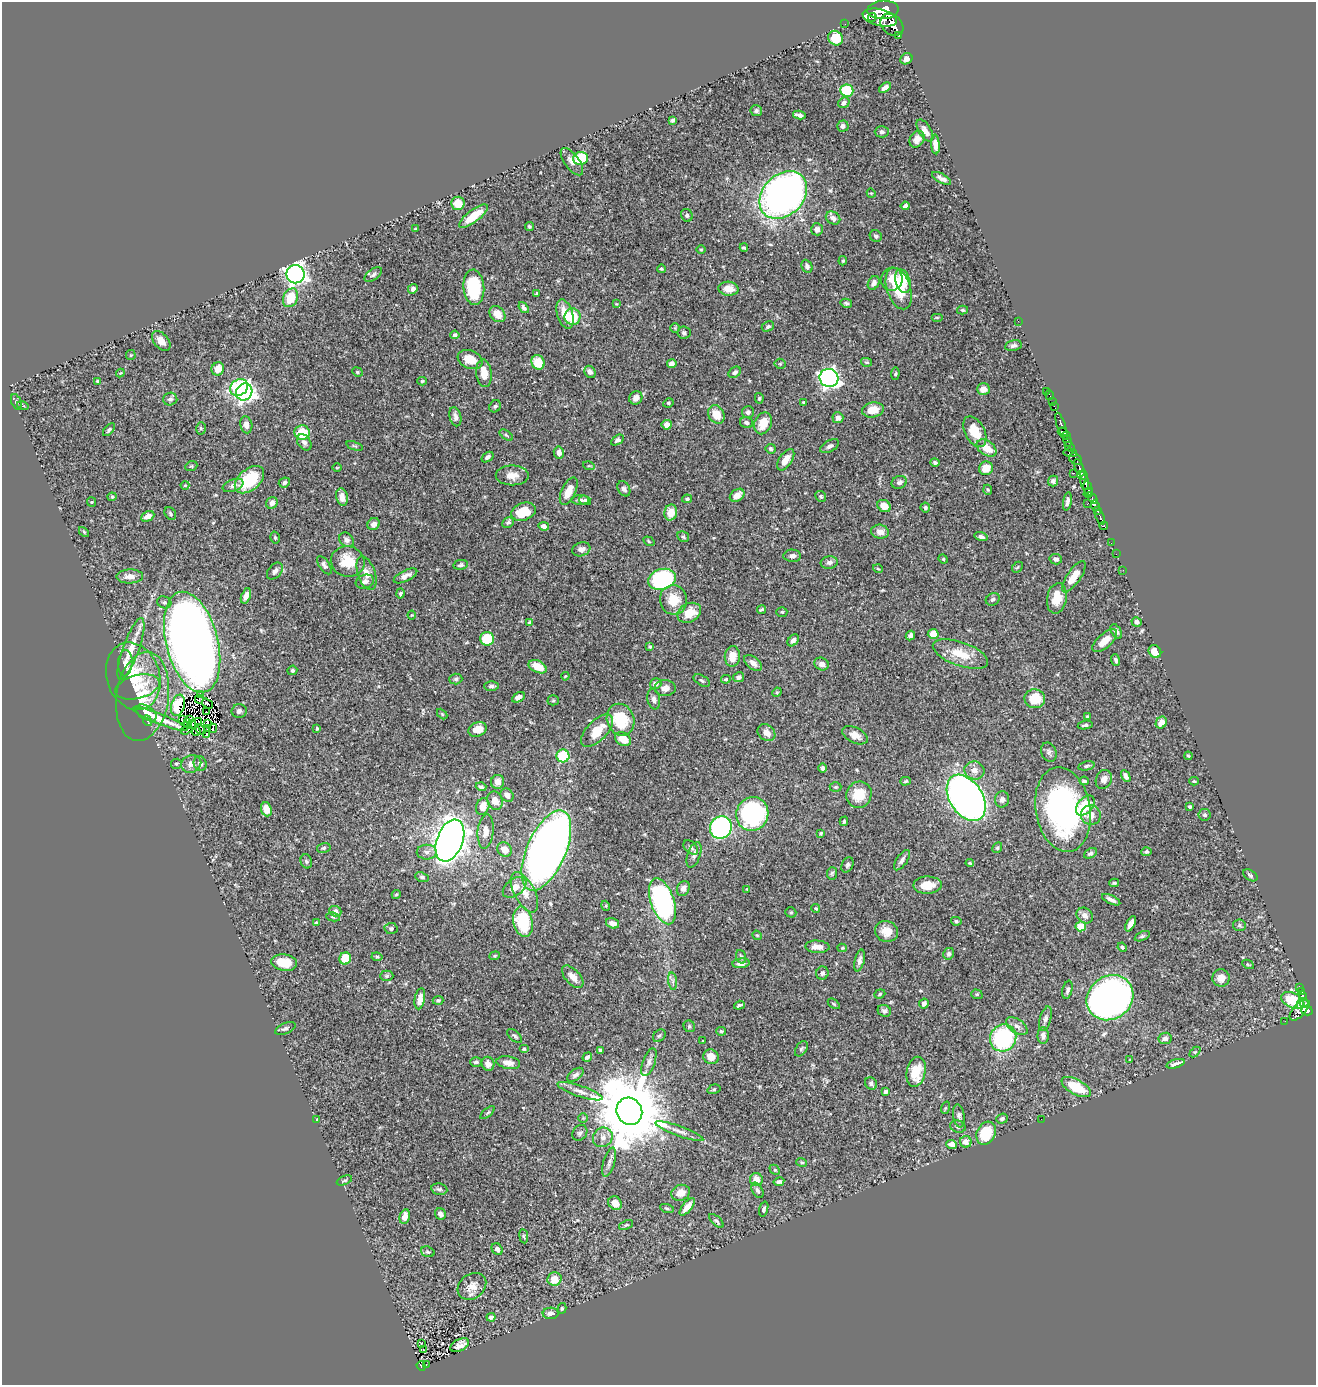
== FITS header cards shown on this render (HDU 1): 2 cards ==
NAXIS1  =                 1314
NAXIS2  =                 1383

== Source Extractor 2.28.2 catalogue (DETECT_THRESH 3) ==
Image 1314 x 1383 px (HDU 1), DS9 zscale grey, 1 PNG px = 1 image px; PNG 1318 x 1387 px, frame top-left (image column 1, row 1383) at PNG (2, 2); each listed source drawn as its Kron ellipse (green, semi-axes under 4 px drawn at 4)
Background 0.483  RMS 0.018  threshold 0.0544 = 3 sigma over >= 5 px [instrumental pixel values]
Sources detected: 466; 2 with non-positive FLUX_AUTO (blend fragments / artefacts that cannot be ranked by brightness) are neither listed nor drawn; the other 464 listed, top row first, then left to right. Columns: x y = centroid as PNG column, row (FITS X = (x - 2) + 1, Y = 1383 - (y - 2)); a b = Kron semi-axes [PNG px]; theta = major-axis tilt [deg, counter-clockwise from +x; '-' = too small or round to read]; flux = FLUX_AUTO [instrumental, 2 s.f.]
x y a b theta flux
883 10 15 9 3 1300
872 17 4 2 - 66
880 17 17 8 -13 750
845 24 2 2 - 2.7
892 25 12 9 -41 850
899 35 3 3 - 22
836 38 8 7 - 25
906 59 6 5 - 5.7
885 88 6 4 34 5.2
847 90 6 6 - 63
844 103 6 5 - 3.9
756 111 6 5 - 2.8
799 115 6 4 -9 4.6
672 120 4 3 - 2
843 126 6 5 - 4.2
925 131 12 6 -58 7.2
882 132 7 5 2 3
917 139 9 7 57 9.1
935 144 10 4 -86 7.8
581 158 7 6 - 52
572 162 16 7 -53 7.3
942 178 10 4 -29 4.9
871 193 5 4 - 1.1
783 195 27 20 45 600
458 203 6 6 - 19
905 206 4 3 - 3.3
687 215 6 5 - 3.2
473 216 17 6 37 26
833 218 7 6 - 5.9
529 226 5 4 - 1.7
415 229 3 3 - 1.1
817 229 6 6 - 5.7
876 236 6 5 - 3.4
744 248 4 3 - 2.5
701 249 5 3 - 1.2
843 261 5 4 - 1.4
807 266 7 5 -65 3.5
661 269 4 3 - 1.6
295 274 9 9 - 650
373 275 10 5 36 3
892 279 11 10 - 18
903 281 12 7 -74 31
874 283 7 5 61 5.6
474 287 18 10 -85 84
413 289 5 4 - 3.9
729 289 10 7 -4 13
899 289 21 12 -71 39
537 293 4 3 - 1.8
291 298 10 7 66 36
846 303 6 4 -13 2.1
616 304 4 2 - 0.84
524 308 6 4 -52 3.4
962 310 5 4 - 1.9
497 314 9 7 -46 16
565 314 15 7 -73 19
572 317 8 8 - 29
937 317 6 4 0 1.4
1018 321 2 2 - 31
768 327 6 5 - 2.3
675 328 5 4 - 1.3
684 333 6 6 - 2.7
455 335 4 4 - 2.7
161 341 11 7 -51 9.8
1013 346 8 5 11 3.3
131 355 5 4 - 1.3
470 359 13 9 -22 20
538 362 7 6 - 25
866 362 5 4 - 1.9
672 364 5 4 - 5.3
780 364 5 5 - 1.6
218 369 7 6 - 14
357 372 5 4 - 1.6
590 372 6 5 - 4.8
735 372 7 5 39 3.1
120 373 4 3 - 1
484 373 14 7 -84 17
895 374 6 4 83 1.6
829 378 9 9 - 440
97 381 3 3 - 1.2
422 381 5 4 - 1.7
239 388 9 7 31 87
983 389 6 6 - 12
1047 391 3 2 - 1.2
244 392 9 7 53 470
1050 395 5 2 - 2.6
636 398 7 6 - 7.7
759 398 5 4 - 1.6
170 399 7 6 - 3.3
16 402 8 5 -69 2.3
1052 402 2 2 - 2
668 403 5 4 - 1.9
803 403 4 3 - 1.5
23 406 6 3 -16 1.4
495 406 6 5 - 2.1
1054 406 3 2 - 3.8
873 410 11 7 10 20
748 412 6 6 - 3.4
716 414 10 7 -57 19
455 417 10 5 -77 4.6
838 418 5 5 - 4.6
746 423 7 5 -12 3.4
763 423 11 8 67 20
246 425 8 6 -79 6.3
667 425 5 5 - 15
1061 426 14 4 -72 230
201 428 6 5 - 1.7
109 430 7 4 46 2.3
975 432 17 9 -62 25
1063 432 5 3 - 220
302 433 7 7 - 33
506 435 7 4 -36 1.8
1066 436 3 2 - 61
617 440 7 4 33 3.3
1067 441 6 3 -75 160
304 442 9 6 -54 4.8
354 446 8 4 -21 1.6
830 446 10 5 29 4.1
1070 447 6 3 -47 48
987 448 11 7 -35 17
771 449 5 5 - 2.2
559 452 6 5 - 6.2
1070 453 7 3 -2 45
487 457 6 4 36 4.2
1075 459 7 5 -31 85
786 460 12 6 56 14
935 462 5 4 - 2.3
191 466 6 4 21 1.7
589 466 6 3 -17 1.3
337 468 4 3 - 0.94
986 468 7 6 - 17
1079 468 9 3 -67 67
1074 473 3 2 - 6.2
512 475 16 10 0 13
1082 475 5 4 - 130
249 480 17 10 40 64
1084 480 10 4 -82 120
1053 481 5 5 - 4.2
899 482 8 6 23 4.7
284 483 6 5 - 2.8
185 485 4 4 - 1.2
233 485 11 6 19 5.6
1088 488 7 4 -75 240
624 489 8 6 -59 3.9
988 490 5 4 - 1.4
569 491 15 7 65 15
1088 493 5 3 - 200
737 495 8 5 35 9.1
821 496 5 5 - 2.3
112 497 4 4 - 1.4
342 497 9 5 -79 7.9
1092 498 6 3 -57 55
687 499 5 4 - 2.1
580 500 9 5 0 4.1
585 500 6 4 -17 2.2
1067 501 9 4 80 3.8
92 502 4 4 - 1.3
272 503 6 5 - 5.7
1087 504 3 2 - 25
884 506 7 5 -35 13
1095 506 5 3 - 120
925 507 5 5 - 2.2
1097 510 3 3 - 120
523 512 13 8 19 39
170 513 7 5 -59 2.3
671 513 8 6 76 17
148 516 7 5 26 8.7
1100 517 8 3 -68 34
508 522 6 5 - 3
374 524 6 5 - 7.7
544 526 5 4 - 6.7
1104 526 4 3 - 19
84 532 6 3 -46 1.4
880 532 9 7 -12 8.4
683 537 6 5 - 2.3
981 537 6 4 -16 4.2
275 538 6 4 -76 2.1
347 540 8 6 -43 3.9
649 541 6 4 -33 1.6
1111 543 2 2 - 2.1
581 549 9 7 18 6.2
1116 554 2 2 - 1.9
792 556 9 6 -1 5.3
943 559 5 4 - 1.6
1056 559 6 5 - 4.5
348 561 17 15 -16 32
829 562 8 6 7 4.3
324 565 10 5 -55 3.8
461 565 7 5 11 2.7
1017 567 6 4 45 1.4
878 569 5 3 - 1.1
1123 570 2 2 - 1.6
275 571 9 6 49 4.7
366 573 17 8 -71 9.6
130 576 13 7 2 8.5
405 576 13 5 26 7.3
1074 577 18 6 56 20
662 579 14 10 19 210
365 582 9 7 21 5.4
400 593 5 4 - 2
246 596 8 4 69 7.7
1057 598 15 9 79 22
993 599 7 6 - 2.9
673 600 15 13 -77 25
164 602 7 6 - 3
761 610 4 3 - 1.9
782 612 5 4 - 1.7
689 613 12 9 27 23
412 615 4 4 - 1.1
529 622 4 3 - 1.3
1137 622 5 4 - 4
1116 631 8 4 -59 4.2
933 634 5 5 - 14
910 636 5 4 - 3.9
487 639 7 7 - 36
793 640 7 4 47 4.9
1105 641 15 7 41 15
192 642 51 26 -76 1700
650 647 3 3 - 2
131 649 32 8 70 22
1155 652 7 6 - 18
960 654 29 12 -19 30
732 656 10 7 87 15
1116 660 6 4 -69 2.6
125 663 13 7 86 9
753 663 10 6 -38 6.9
822 664 7 6 - 6.8
538 667 9 6 -26 21
292 670 5 4 - 2.2
133 676 34 26 -72 54
565 676 4 3 - 0.96
738 677 6 5 - 5
456 679 6 5 - 2.4
726 679 5 3 - 1.7
702 680 9 5 -29 2.5
656 684 6 5 - 5.2
491 686 7 4 -2 2.8
137 687 23 11 14 14
665 688 10 8 2 5.7
777 692 5 4 - 1.4
200 695 3 2 - 2.3
143 696 45 26 82 59
518 697 7 4 30 6.3
199 699 4 2 - 1.8
654 699 10 6 -79 4.3
1035 699 10 9 - 30
553 700 5 5 - 1.7
207 703 6 2 -34 0.7
178 705 11 6 73 11
239 711 7 7 - 4
206 712 3 2 - 1.1
146 713 11 6 -32 9.9
442 714 6 4 -46 1.3
1087 717 3 3 - 2.2
160 719 29 5 -22 18
183 720 3 3 - 1.2
190 720 2 2 - 1
620 720 16 13 -69 53
148 721 5 3 - 0.97
199 721 4 2 - 0.092
187 723 3 2 - 0.24
207 723 4 2 - 1.8
1161 723 6 5 - 8.1
192 724 3 2 - 2.2
1085 725 7 4 10 2.5
208 728 4 2 - 1.6
213 728 4 2 - 1.3
317 729 4 3 - 1.6
478 729 9 7 21 17
187 730 6 3 33 1.3
200 730 6 2 -39 0.99
196 731 4 2 - 2.2
597 731 20 10 46 30
766 733 10 7 -41 10
207 734 3 2 - 1.1
855 735 14 7 -26 10
623 739 8 6 -32 24
1049 752 10 7 -68 4
563 756 6 6 - 68
1188 756 4 3 - 1.4
200 763 7 6 - 4.4
176 764 6 5 - 1.9
191 764 10 8 23 8.6
1086 766 8 4 11 2.5
823 768 4 4 - 3
974 770 10 9 - 9
1126 776 6 4 -61 3.8
1104 779 10 8 64 7
906 781 5 4 - 1.7
1084 781 5 3 - 2.1
1194 781 5 3 - 1.5
498 782 7 6 - 7.4
481 787 5 4 - 2.7
836 787 6 4 0 1.7
507 795 7 6 - 6.7
859 795 13 12 - 28
966 798 25 16 -57 820
1002 799 8 7 - 5.2
495 801 9 7 -70 12
1085 805 11 7 50 38
483 806 8 6 69 11
1190 806 4 3 - 2.7
266 809 7 5 -68 12
1063 809 43 27 -80 290
752 814 17 16 - 180
1091 815 10 9 - 12
1205 815 6 6 - 2.6
844 821 5 3 - 1.8
721 827 11 10 - 270
486 831 17 8 85 11
821 833 3 3 - 1.4
450 841 22 13 69 1200
691 847 8 5 -43 3.6
324 848 7 5 17 2.3
997 848 5 4 - 1.9
505 849 7 7 - 11
546 851 43 19 66 1200
427 852 10 7 1 6.3
1147 852 5 4 - 2.5
1090 853 7 4 29 3.6
694 855 13 6 71 5.5
902 860 12 5 55 4.2
306 861 7 5 -69 2.1
970 863 4 3 - 1.5
847 865 8 5 65 2.8
832 873 6 5 - 2
1250 875 8 5 -35 3
422 877 7 4 -23 2.4
1114 883 5 3 - 2
927 885 14 8 2 18
515 887 13 8 37 13
683 888 8 6 62 6.4
747 889 4 3 - 1.1
525 892 22 10 -62 17
396 894 5 4 - 1.7
1111 900 10 4 -25 5.8
662 901 24 11 -71 220
606 906 5 3 - 1.2
816 908 4 3 - 1.5
335 911 6 5 - 3.2
791 912 6 5 - 1.9
1085 915 9 7 -41 7.1
333 917 7 4 -8 1.9
956 921 5 4 - 2
523 922 15 9 -78 64
316 923 3 3 - 1.2
613 923 7 5 -17 5.7
1131 924 8 4 61 6.2
1239 925 6 5 - 2.1
1081 926 5 5 - 27
391 928 6 5 - 3
886 931 12 10 -21 14
757 935 5 4 - 1.3
1142 936 8 4 24 2
817 947 12 6 -3 11
1122 947 5 4 - 2.1
842 948 4 4 - 1.3
949 954 6 5 - 2.6
495 956 5 4 - 1.5
377 957 5 3 - 1.7
741 957 7 4 -71 2.4
345 958 6 6 - 32
860 960 11 5 76 5.2
284 963 13 8 -9 24
741 963 8 5 6 6.1
1248 964 6 3 -27 1.4
822 973 6 6 - 4
387 976 6 5 - 2
573 977 14 7 -48 10
1221 978 9 8 - 11
673 981 9 4 -82 3
1300 987 3 3 - 5.6
1067 990 9 5 77 3.8
1301 991 3 2 - 10
880 994 6 4 20 2.1
977 994 6 4 -19 1.7
1303 996 4 3 - 43
1110 998 24 21 37 1100
420 999 10 5 80 11
438 1000 5 4 - 2
1293 1000 12 7 -27 38
1304 1003 6 3 -29 34
834 1004 7 3 -36 1.5
924 1004 5 4 - 4.5
739 1005 5 3 - 2.5
1301 1005 3 3 - 13
1299 1010 12 6 47 130
1307 1010 6 4 -15 150
884 1011 7 5 -22 3.6
1045 1019 12 5 74 4.6
1285 1021 2 2 - 2.5
689 1026 6 5 - 2.2
1017 1026 12 6 -35 6.1
285 1029 11 5 22 3.3
721 1031 5 4 - 2.1
1043 1035 8 5 89 5.1
515 1036 9 4 -41 2.6
659 1036 7 5 44 2.3
1003 1038 14 13 - 140
1165 1038 7 5 10 5.8
703 1041 3 3 - 1.6
524 1049 5 4 - 1.5
801 1049 8 5 55 2.4
600 1050 4 3 - 1.6
1195 1052 6 4 43 1.6
587 1057 5 3 - 3.1
711 1057 8 7 - 13
1130 1060 3 2 - 0.75
476 1062 6 5 - 3.3
649 1062 14 6 70 5.8
508 1063 12 6 -9 8.5
488 1064 7 6 - 8.1
1176 1064 9 4 16 6
916 1072 15 9 78 29
575 1075 9 5 37 4.2
871 1083 6 5 - 3.5
1076 1087 16 7 -28 40
714 1089 6 4 16 1.9
580 1091 24 5 -18 11
886 1092 4 4 - 3.2
945 1108 6 4 71 1.3
629 1111 14 12 -64 13000
488 1113 9 3 40 1.7
959 1116 12 5 -82 4
583 1118 4 4 - 1.2
1002 1119 6 5 - 2.6
1041 1119 2 2 - 3.4
317 1120 4 2 - 1.1
958 1127 8 6 -22 3.4
679 1131 25 5 -20 7.7
580 1133 8 6 49 3.2
986 1133 12 9 63 44
603 1137 10 9 - 7.9
966 1142 6 6 - 7.6
952 1144 5 4 - 9.1
609 1162 15 5 74 5.1
802 1162 5 3 - 1.5
775 1170 6 4 -43 1.6
344 1180 8 3 22 1.8
756 1180 6 6 - 14
779 1182 5 4 - 3.2
439 1189 8 5 -11 3.1
757 1190 8 5 -61 3.1
681 1193 9 7 23 10
615 1203 7 6 - 11
687 1207 10 4 51 9.8
667 1208 7 3 -17 1.9
764 1209 7 4 74 2.2
440 1214 6 5 - 5.7
405 1217 7 5 75 10
716 1221 9 4 -43 2.5
626 1225 7 3 21 1.7
524 1236 7 3 -82 1.6
497 1249 6 5 - 4.7
428 1252 7 5 -20 2.2
554 1279 7 6 - 17
472 1286 15 12 37 13
562 1308 5 4 - 1.7
551 1313 8 5 3 6
491 1317 4 4 - 3.6
421 1343 3 3 - 2.5
460 1345 10 6 26 7.4
423 1350 4 3 - 2.2
426 1365 3 2 - 5.2
421 1366 5 4 - 25
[2 non-positive-flux detections neither listed nor drawn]